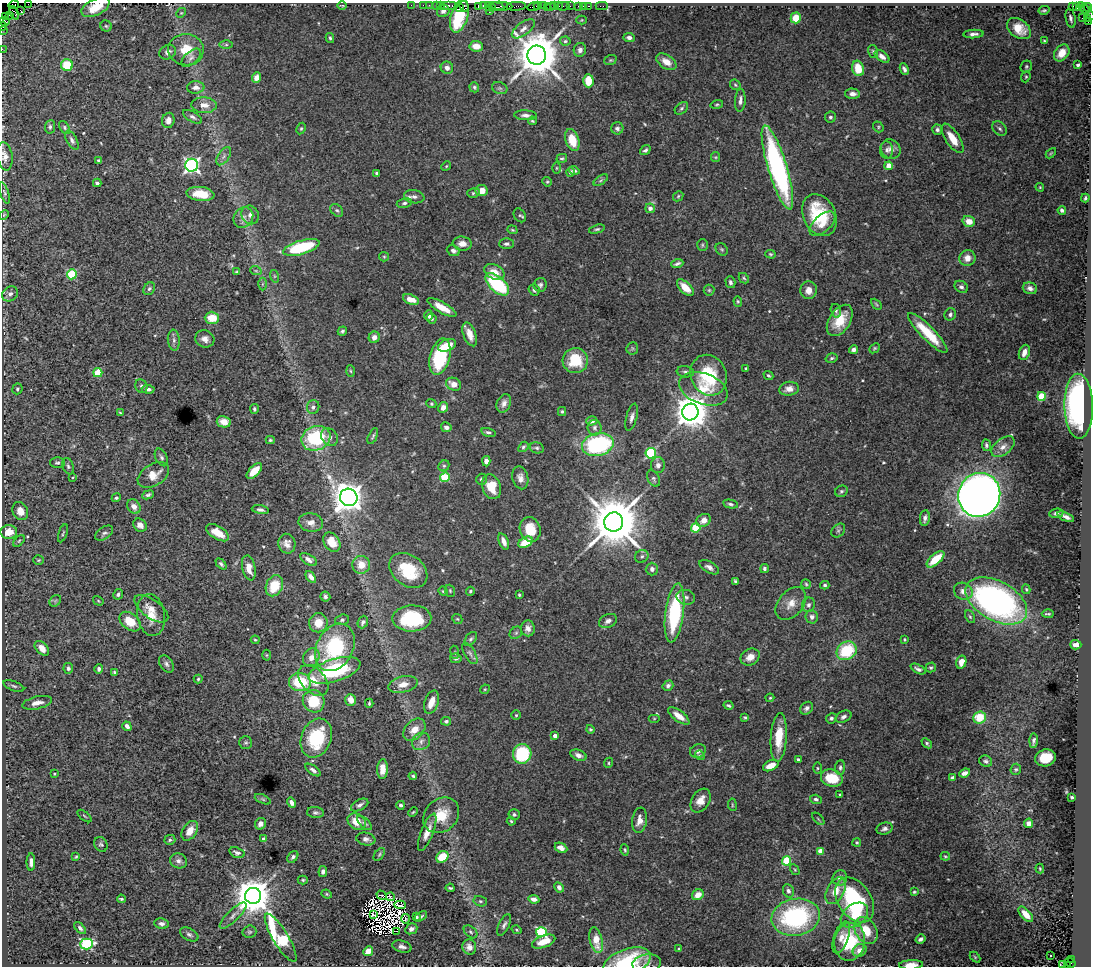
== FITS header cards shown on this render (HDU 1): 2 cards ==
NAXIS1  =                 1089
NAXIS2  =                  964

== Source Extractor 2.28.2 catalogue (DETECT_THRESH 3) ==
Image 1089 x 964 px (HDU 1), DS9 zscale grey, 1 PNG px = 1 image px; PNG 1093 x 968 px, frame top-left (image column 1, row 964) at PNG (2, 3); each listed source drawn as its Kron ellipse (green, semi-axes under 4 px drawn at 4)
Background 2.85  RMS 0.04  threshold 0.121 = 3 sigma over >= 5 px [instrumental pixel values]
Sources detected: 537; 7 with non-positive FLUX_AUTO (blend fragments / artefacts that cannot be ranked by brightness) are neither listed nor drawn; of the other 530, the 500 brightest by FLUX_AUTO listed and drawn (30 fainter detections omitted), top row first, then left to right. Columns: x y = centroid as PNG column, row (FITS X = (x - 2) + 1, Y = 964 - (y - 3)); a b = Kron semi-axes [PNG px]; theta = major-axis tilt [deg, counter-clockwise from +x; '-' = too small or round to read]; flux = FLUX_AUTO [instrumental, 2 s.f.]
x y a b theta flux
28 4 2 2 - 140
14 5 5 3 - 210
342 5 5 2 - 3
411 5 2 2 - 71
423 5 2 2 - 110
429 5 2 2 - 82
436 6 4 2 - 450
440 6 3 2 - 210
448 6 9 3 0 670
464 6 5 3 - 470
478 6 4 2 - 240
483 6 4 2 - 260
501 6 11 3 -4 1100
516 6 10 3 4 650
537 6 3 2 - 250
543 6 2 2 - 96
551 6 4 2 - 380
554 6 3 3 - 170
559 6 3 2 - 190
563 6 7 3 8 360
570 6 2 2 - 45
579 6 3 3 - 240
583 6 2 2 - 44
589 6 3 2 - 130
602 6 6 2 0 80
95 7 15 8 25 51
459 7 3 2 - 99
490 7 5 3 - 410
496 7 8 4 -7 990
533 7 6 3 7 510
547 7 2 2 - 290
1072 7 3 3 - 2000
1076 7 3 3 - 85
1084 8 7 2 -42 250
1088 8 4 3 - 300
20 10 3 3 - 85
1044 10 5 3 - 3.8
443 11 6 6 - 12
489 11 2 2 - 110
1088 12 9 3 -52 610
14 13 7 4 -66 550
181 13 5 4 - 3
10 16 3 2 - 220
459 16 17 8 72 130
6 17 3 2 - 190
796 18 5 5 - 61
1071 18 9 5 -79 11
1082 18 2 2 - 110
1087 18 2 2 - 230
582 20 5 4 - 2.8
4 21 5 4 - 430
1088 21 3 2 - 240
3 26 4 2 - 180
106 26 6 5 - 4.3
523 29 13 6 37 17
1019 29 13 9 -36 41
2 30 3 2 - 120
973 34 10 4 3 10
330 38 5 3 - 4.4
629 38 6 4 -6 11
565 41 5 4 - 4.2
1044 41 4 4 - 3.1
226 45 6 4 0 4.6
476 46 7 5 -5 31
2 49 2 2 - 70
186 50 18 15 -6 58
580 50 7 6 - 11
873 51 6 5 - 4.7
168 52 8 7 - 9.7
1062 53 9 7 53 37
537 55 9 9 - 13000
882 56 8 5 -36 14
191 58 12 6 41 11
610 60 6 5 - 4.1
666 62 11 7 -33 27
67 65 6 6 - 71
1078 65 4 3 - 6.1
1026 67 6 5 - 4.5
447 68 6 6 - 12
858 68 8 6 -73 56
904 69 6 4 -66 7.7
256 77 5 4 - 20
1026 77 6 4 67 3.7
588 81 6 5 - 64
735 85 6 4 -46 4.4
196 87 9 6 2 16
474 87 5 4 - 5.2
500 88 8 6 -20 6.1
853 94 7 5 -3 14
740 100 12 5 87 12
717 104 6 4 16 4
204 105 13 8 -3 22
681 108 7 5 41 5.6
525 115 11 5 -3 11
192 117 10 5 -31 8
830 117 5 5 - 6
168 120 8 6 77 16
532 121 4 3 - 3.4
50 127 7 5 82 6.1
878 127 6 5 - 3.8
65 128 7 4 -58 4.7
301 128 6 4 62 4.1
617 128 6 6 - 8.3
1000 129 8 6 -45 7
937 130 5 5 - 7.2
952 138 17 7 -57 41
72 140 10 5 -62 8.2
572 140 11 6 -72 58
891 149 10 9 - 15
645 150 6 4 35 6.1
887 150 8 6 -85 7.9
1051 153 6 3 45 2.9
5 156 14 7 -81 18
224 156 10 5 57 9.3
715 157 5 4 - 2.9
562 158 5 4 - 4.5
98 161 3 3 - 4.1
192 165 6 6 - 790
446 166 5 4 - 3.3
889 166 4 4 - 56
777 167 44 9 -73 600
556 168 6 4 90 3.1
574 171 5 4 - 6.2
570 172 4 3 - 5.4
377 173 4 3 - 7.7
601 180 8 4 35 4.7
547 182 5 4 - 3.4
97 183 4 3 - 6
1040 187 4 4 - 2.8
482 191 6 5 - 27
4 193 11 4 -72 5.3
473 193 6 4 17 4.3
200 194 14 7 -6 46
678 196 6 4 47 4.3
414 197 10 6 -8 12
1085 198 4 3 - 4.3
404 203 7 5 9 6.1
650 208 5 4 - 14
337 210 7 5 -46 5.9
1062 210 4 3 - 6.5
4 215 5 4 - 2.9
250 215 9 8 - 15
520 215 7 5 -58 4.3
820 215 22 16 -63 140
243 217 11 9 52 16
969 221 6 5 - 29
822 224 15 8 42 29
597 229 8 4 16 5
512 230 5 4 - 3.1
462 244 9 7 -5 20
506 244 7 5 2 7.9
702 245 6 5 - 4.3
301 247 19 7 17 190
722 249 7 5 -44 4.7
453 251 7 5 -24 9.9
770 254 5 4 - 3.5
384 257 5 4 - 3.2
967 258 8 8 - 24
677 263 6 3 20 6.1
256 271 6 3 -19 3.6
237 272 4 3 - 3.8
494 272 11 7 -27 33
72 274 5 5 - 160
274 276 6 4 -71 3.6
744 278 6 4 -46 4.1
730 282 6 5 - 6.9
262 284 6 4 89 4.4
497 284 14 7 -43 220
540 285 7 6 - 7.3
961 287 7 5 -35 7.6
685 288 10 5 -44 38
1030 288 7 5 -18 12
149 289 7 5 55 5.6
534 290 6 5 - 6.4
709 290 5 5 - 3.8
809 290 9 8 - 21
10 294 8 7 - 12
411 299 8 5 -20 31
738 301 5 4 - 3.7
876 304 6 3 -45 3.5
442 307 16 5 -30 35
836 311 7 5 -75 5
950 314 6 5 - 7.3
429 316 5 4 - 7.9
212 318 7 6 - 49
432 318 5 5 - 6.3
840 320 17 10 57 61
342 331 5 4 - 5.7
928 333 27 6 -45 87
470 334 12 6 -69 28
374 337 6 5 - 12
205 339 10 8 -25 16
174 340 10 6 -85 10
447 345 9 5 21 41
632 348 6 5 - 4.9
874 348 6 4 41 4
854 350 4 4 - 11
1024 352 8 5 71 21
440 357 18 10 75 210
832 358 6 4 17 4.8
575 360 12 12 - 98
746 368 3 3 - 3
351 371 6 3 -87 3.3
685 372 9 5 -7 7.3
98 373 5 4 - 100
709 375 21 17 -68 160
768 375 5 4 - 4.4
454 384 8 6 -27 27
141 386 7 5 -65 6.5
17 389 5 5 - 4.2
148 389 6 4 -5 8.2
703 389 25 15 -20 66
789 389 10 7 9 20
1042 396 4 4 - 100
504 403 10 7 68 15
431 404 5 4 - 3.7
1079 406 32 14 -89 590
313 407 7 6 - 10
443 407 5 5 - 18
254 409 5 3 - 4.7
562 411 4 3 - 3.8
690 412 8 8 - 6000
120 413 3 3 - 3.2
632 417 14 5 75 13
592 421 5 4 - 14
224 422 7 5 -13 26
446 427 5 4 - 8.4
595 428 8 7 - 9.2
488 432 7 4 -15 6.4
373 436 8 4 65 4.9
329 437 9 7 -46 12
316 438 15 12 21 210
270 440 4 3 - 3.6
598 444 16 11 13 370
986 445 6 4 -83 5.8
523 447 5 4 - 5.3
1003 447 13 8 39 19
537 448 7 5 -15 6.1
651 453 5 5 - 250
161 457 9 6 -62 7
486 461 5 4 - 15
57 463 7 5 0 6
658 465 8 7 - 12
68 466 8 5 -67 6.5
444 466 6 5 - 4.6
254 471 10 5 45 48
153 475 17 11 32 33
73 477 4 3 - 3
445 477 5 4 - 110
520 478 11 8 -76 17
653 478 9 5 -59 6.7
481 479 6 5 - 7.3
491 487 13 9 -70 52
841 491 6 5 - 5.6
148 495 6 4 25 5.9
979 495 22 21 - 4100
349 497 9 8 - 4000
116 498 5 4 - 4.3
730 504 7 4 -10 5.8
134 507 8 6 -57 17
260 510 9 4 -10 8.5
20 511 9 7 -62 25
1056 513 7 4 6 7.4
1066 517 9 3 -24 11
925 518 8 5 82 9.6
704 520 7 6 - 15
614 522 9 9 - 19000
311 523 12 9 -11 22
140 525 7 6 - 14
696 528 5 4 - 120
530 529 12 10 -71 67
838 530 8 6 47 6.4
9 532 8 7 - 32
63 533 9 3 71 3.7
104 533 10 6 34 7.9
217 533 13 6 -31 41
19 541 7 4 46 4.2
504 541 9 4 -68 17
332 542 10 7 -56 42
525 542 8 5 27 50
287 544 10 8 -76 17
642 556 7 6 - 6.5
308 559 9 5 -31 12
935 559 11 5 42 66
39 560 5 4 - 3.6
221 564 6 4 -46 6
361 565 9 9 - 37
709 567 11 5 -30 12
249 568 12 6 -78 25
764 568 4 4 - 6
652 569 6 6 - 10
408 570 21 15 -37 110
311 577 6 4 -53 11
735 581 4 3 - 4
806 584 5 4 - 3.8
825 585 4 3 - 4.4
274 586 11 8 65 68
1026 589 5 3 - 3.5
443 591 5 4 - 2.8
450 591 6 4 -71 3.7
470 591 4 4 - 3.6
963 591 10 8 -30 20
118 594 5 4 - 7.1
519 595 3 3 - 4.4
325 597 5 5 - 7.5
686 597 9 7 -15 11
55 601 6 5 - 4.1
98 601 5 4 - 3.1
996 601 33 19 -29 920
791 604 19 12 51 36
809 605 7 6 - 9.2
151 609 20 9 -36 27
674 613 30 9 83 260
1048 614 6 2 -3 3.6
151 615 21 14 -81 43
812 617 6 6 - 12
970 617 7 4 -62 4.3
412 618 19 13 1 180
457 619 5 4 - 3.4
342 620 7 5 19 5.8
608 621 9 6 23 12
130 622 12 8 -38 59
363 622 6 5 - 7.4
318 623 9 9 - 39
528 628 8 7 - 15
516 633 7 5 44 5.4
471 639 8 5 51 6.5
904 639 3 3 - 3.1
255 640 4 3 - 3
1076 645 5 5 - 13
335 647 25 18 62 250
42 648 9 5 -46 22
847 651 10 9 - 140
455 652 6 3 -82 3.1
470 653 12 5 -60 9.7
266 655 5 3 - 2.8
311 657 9 8 - 22
750 657 10 8 31 28
456 658 6 5 - 7.5
961 662 6 5 - 20
166 664 9 6 -57 8.7
931 667 5 4 - 4.2
68 668 5 5 - 7.5
99 669 5 4 - 7.6
918 669 8 4 -27 7.6
334 670 27 11 18 230
115 672 3 3 - 4.1
198 679 4 4 - 3.8
313 680 18 11 -47 43
300 682 11 9 -6 120
403 684 15 8 14 27
14 686 11 4 -19 6.8
668 686 5 4 - 7.3
485 689 5 4 - 2.9
770 698 4 3 - 3
351 700 6 5 - 21
314 701 11 10 - 89
431 702 12 6 71 33
37 703 15 6 13 21
369 703 4 3 - 3.4
728 705 5 4 - 5.1
807 708 7 5 47 8.6
516 715 5 4 - 3.8
679 716 12 5 -37 29
745 717 3 3 - 3.4
843 717 8 5 27 9
980 717 6 6 - 61
654 718 6 4 0 3.6
831 718 5 5 - 6.6
446 721 5 4 - 4.8
127 726 5 3 - 8.6
590 729 4 4 - 4.3
414 730 13 9 45 33
555 736 4 3 - 14
779 737 24 8 86 65
316 738 20 15 67 160
421 741 9 8 - 14
1034 741 7 3 86 7.8
246 743 6 6 - 5.6
927 743 6 4 -42 5.4
698 751 8 6 22 9.8
522 754 10 9 - 160
578 755 8 5 -22 12
700 755 5 4 - 3.4
1045 758 10 8 12 69
798 759 3 3 - 4.8
986 761 6 5 - 6.6
609 763 5 4 - 3.8
771 766 8 5 24 32
840 767 7 5 86 6.4
817 768 5 3 - 3.3
382 769 10 5 88 25
1016 769 6 5 - 4.3
313 770 9 4 -36 10
965 773 6 4 22 13
54 774 3 3 - 3.2
413 776 4 3 - 4.1
832 778 11 8 -17 82
952 778 4 3 - 5.2
840 794 3 2 - 2.7
1072 797 3 3 - 4
263 799 8 4 -23 4.3
816 799 6 4 -18 6.4
701 801 13 8 57 26
292 803 5 4 - 13
360 805 9 5 28 9.9
401 805 4 3 - 5.7
732 805 6 3 -82 2.8
413 812 5 3 - 3.1
315 813 8 5 -5 6.8
514 814 5 5 - 5.6
441 815 20 16 45 67
84 816 8 2 -40 3
818 819 7 3 -45 3.2
640 820 13 7 81 23
511 821 4 4 - 3.8
357 822 10 7 -33 42
364 823 9 4 -43 6.9
1029 823 4 4 - 11
260 824 6 5 - 13
884 829 8 6 17 9.7
190 831 11 7 56 29
427 832 20 6 69 26
264 839 4 4 - 10
366 839 9 6 -11 12
170 840 5 5 - 5.2
857 842 4 4 - 4.5
101 844 8 6 -55 6.1
561 848 6 4 -26 15
625 850 5 3 - 3.5
821 851 4 4 - 46
237 853 8 5 -19 8.9
379 854 7 4 54 4.2
945 856 4 4 - 3.2
76 857 4 3 - 3.2
293 857 7 4 52 6.6
442 857 6 5 - 80
179 861 8 7 - 11
786 861 5 4 - 130
31 862 9 4 -90 11
1040 869 5 3 - 3
795 870 6 3 -58 2.9
323 872 5 4 - 8.2
840 878 8 7 - 13
303 880 5 4 - 4
559 887 5 4 - 9.8
450 888 4 3 - 4.1
788 891 7 5 -65 8.9
836 891 14 8 63 37
914 892 3 3 - 3.3
327 894 5 4 - 3.5
381 895 5 2 - 3.9
698 895 6 5 - 31
253 896 8 8 - 7400
390 897 4 3 - 4.2
121 899 4 3 - 4.1
534 899 5 4 - 12
855 900 24 16 -55 290
480 901 7 5 -15 5.1
400 905 5 2 - 9
374 914 3 2 - 4.5
1026 914 9 5 -47 23
233 915 18 6 44 14
854 915 15 10 39 56
421 916 7 4 32 5.7
417 917 3 3 - 4
796 917 24 18 10 380
406 919 4 2 - 3.9
162 924 7 5 -10 8.7
504 925 12 5 63 8.5
80 928 7 4 -47 6.3
411 929 6 5 - 12
517 930 5 3 - 2.7
866 930 14 10 -59 54
397 931 2 2 - 11
249 932 7 6 - 5.3
470 932 8 5 -42 5.7
541 932 5 5 - 270
189 934 10 6 -27 8.1
841 937 17 7 71 22
281 938 28 7 -59 400
921 939 5 4 - 7.5
596 940 13 6 -77 55
544 942 12 6 21 43
850 942 19 15 79 120
87 944 6 5 - 300
402 947 10 6 -15 11
469 947 7 7 - 14
679 949 4 4 - 3.5
860 950 7 6 - 20
368 951 5 4 - 40
1050 956 3 3 - 9.8
975 957 6 4 -45 3.5
1071 959 2 2 - 310
627 962 24 13 20 180
1070 963 5 2 - 430
647 964 14 9 8 17
911 965 12 4 2 28
1063 965 3 2 - 72
1068 965 3 3 - 560
At the frame edge (FLAGS 8, measured only in part): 14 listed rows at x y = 28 4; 14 5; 95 7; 1088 12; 4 21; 3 26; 2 30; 2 49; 5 156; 627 962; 647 964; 911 965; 1063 965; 1068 965
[30 fainter detections neither listed nor drawn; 7 non-positive-flux detections neither listed nor drawn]